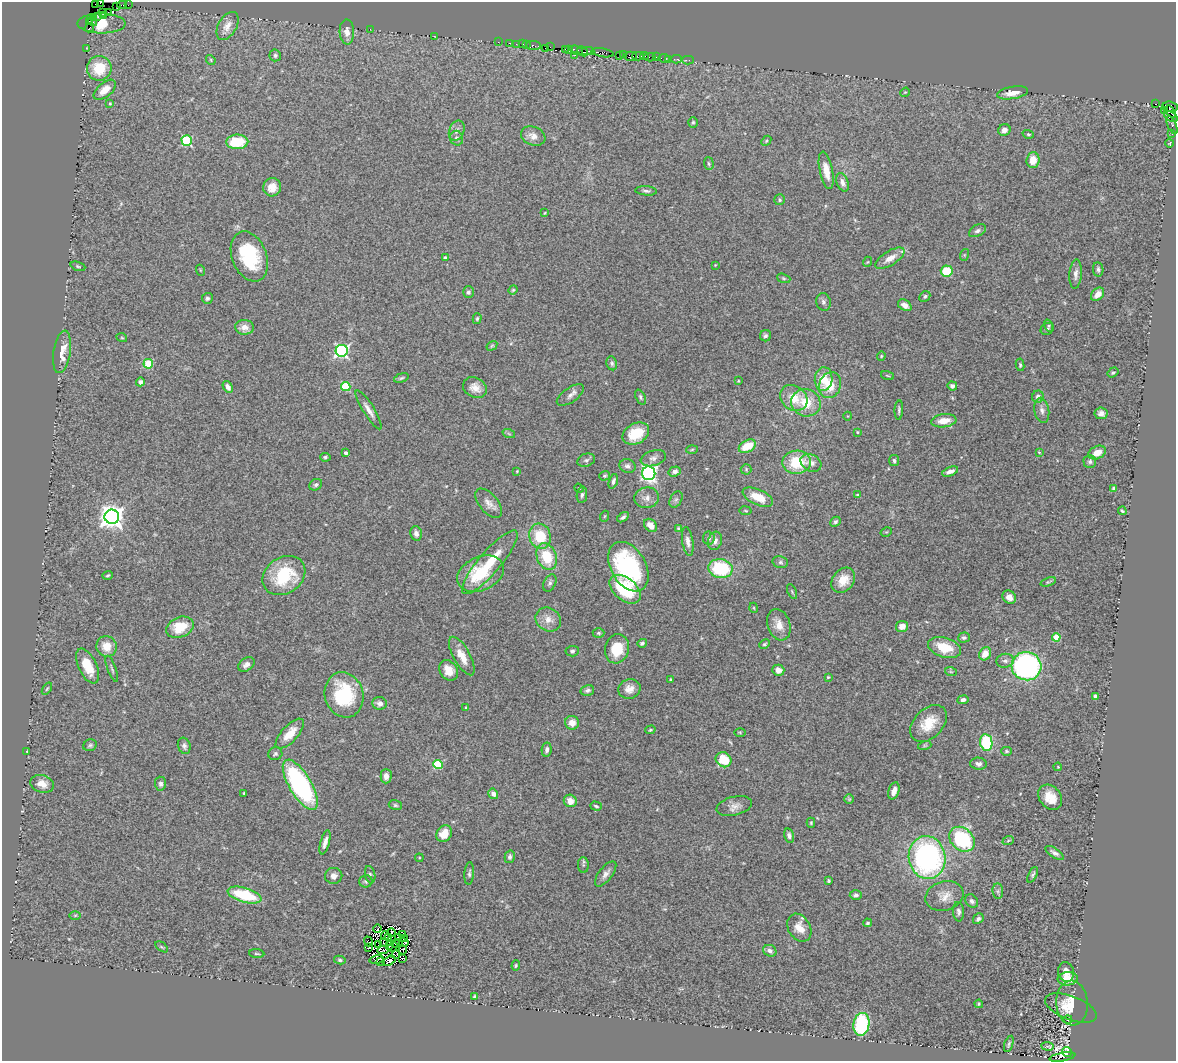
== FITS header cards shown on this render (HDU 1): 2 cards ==
NAXIS1  =                 1174
NAXIS2  =                 1059

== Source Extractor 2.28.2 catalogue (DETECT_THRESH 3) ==
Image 1174 x 1059 px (HDU 1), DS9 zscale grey, 1 PNG px = 1 image px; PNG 1178 x 1063 px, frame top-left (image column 1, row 1059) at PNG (2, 2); each listed source drawn as its Kron ellipse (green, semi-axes under 4 px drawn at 4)
Background 1.27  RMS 0.11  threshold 0.341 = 3 sigma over >= 5 px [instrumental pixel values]
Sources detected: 335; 12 with non-positive FLUX_AUTO (blend fragments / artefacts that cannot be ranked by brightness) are neither listed nor drawn; the other 323 listed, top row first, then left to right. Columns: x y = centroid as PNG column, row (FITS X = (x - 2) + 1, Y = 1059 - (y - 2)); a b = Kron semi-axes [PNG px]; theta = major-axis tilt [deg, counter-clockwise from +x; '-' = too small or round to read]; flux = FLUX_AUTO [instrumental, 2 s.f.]
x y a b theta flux
100 3 3 2 - 76
96 4 3 3 - 37
122 5 4 2 - 84
128 5 2 2 - 45
117 6 2 2 - 120
102 12 2 2 - 28
109 12 4 3 - 31
103 16 3 2 - 22
93 17 3 3 - 45
98 17 4 2 - 84
93 21 5 2 - 130
89 22 4 2 - 82
102 23 24 10 -1 8.1
227 26 15 9 59 69
89 28 5 2 - 91
370 29 2 2 - 33
347 32 12 7 -87 55
434 36 3 2 - 26
498 42 2 2 - 11
510 43 3 2 - 180
516 44 2 2 - 29
523 44 3 2 - 210
527 45 3 2 - 150
533 45 7 3 -7 310
550 47 2 2 - 70
86 48 3 2 - 46
545 48 2 2 - 42
569 49 3 2 - 110
565 50 3 2 - 130
576 50 7 3 -16 220
582 51 6 2 -41 290
588 51 6 2 -1 420
603 53 11 4 -9 700
623 54 3 3 - 110
275 55 6 5 - 18
575 55 2 2 - 44
619 55 3 2 - 100
631 56 6 5 - 320
638 56 6 3 -2 320
644 56 4 2 - 130
650 57 5 3 - 140
656 57 2 2 - 46
664 58 5 3 - 190
669 59 3 2 - 27
676 59 5 2 - 36
211 60 5 4 - 9.1
688 60 6 2 0 72
99 68 12 12 - 230
105 90 13 7 40 100
905 92 5 4 - 7
1012 93 15 6 10 66
110 103 4 3 - 7.4
1155 104 3 2 - 1000
1170 107 7 5 -6 320
1164 110 3 2 - 34
1171 112 7 3 -54 230
1171 116 7 4 -27 540
693 122 5 4 - 12
1172 125 10 3 -67 170
1004 130 6 5 - 39
457 131 10 7 66 37
1028 134 6 4 -16 11
1172 134 2 2 - 35
533 136 12 9 -22 63
457 138 7 6 - 27
187 141 5 5 - 600
766 141 6 4 47 9.4
237 142 11 7 1 250
1170 143 4 2 - 5.1
1033 160 8 6 87 100
709 164 6 5 - 13
826 170 19 6 -78 88
842 182 10 5 -69 34
272 187 9 9 - 79
646 191 11 4 -4 20
780 200 5 5 - 13
545 213 4 4 - 7.2
977 231 9 5 27 22
964 255 6 4 72 8.9
249 256 26 17 -68 490
445 258 3 3 - 18
890 258 16 7 32 80
867 262 5 3 - 6.8
715 265 4 4 - 5.2
78 266 8 4 -19 10
1098 269 7 5 -81 19
200 270 5 3 - 6.4
947 271 6 5 - 190
1076 274 14 6 86 39
784 278 7 4 -20 11
513 290 5 4 - 9.4
468 292 6 5 - 17
1098 294 7 5 47 66
925 296 6 5 - 16
207 298 5 5 - 14
823 302 9 7 -75 23
905 305 7 5 -33 41
477 319 5 4 - 11
1049 326 6 3 -72 9.1
244 327 9 7 -5 61
1047 329 7 5 34 15
765 336 5 5 - 17
122 338 5 3 - 7.9
492 346 6 4 32 8.9
342 351 6 6 - 1500
62 352 21 8 81 120
881 356 4 4 - 7.4
612 363 7 5 -80 17
148 364 5 4 - 360
1020 365 6 4 -82 13
1113 372 6 4 35 13
888 376 7 3 -19 7.5
401 378 8 4 17 12
824 379 12 9 85 170
738 381 3 3 - 7
140 382 4 4 - 22
830 385 13 11 70 160
346 386 4 4 - 370
952 386 5 4 - 25
228 387 6 4 -58 40
475 388 12 10 -29 65
570 395 15 7 35 42
640 397 8 5 -66 15
1038 397 6 6 - 35
794 398 15 12 -37 150
806 403 15 13 -24 200
369 410 23 5 -58 53
899 410 9 4 87 15
1042 410 12 7 -79 38
1101 413 6 6 - 32
848 416 4 3 - 5.6
944 421 13 6 7 98
857 432 4 3 - 7.9
509 434 6 4 -20 12
636 434 14 10 28 200
747 446 9 5 28 170
692 450 6 3 3 9
1039 452 3 3 - 6.6
346 453 3 3 - 28
1097 453 9 6 27 78
325 457 5 4 - 13
653 458 13 7 17 38
586 460 9 6 18 21
894 460 5 5 - 16
797 462 14 11 3 290
1090 462 6 6 - 19
811 463 11 8 -28 54
627 466 8 7 - 26
746 469 5 5 - 10
517 471 3 3 - 6.6
675 471 6 5 - 29
950 471 8 4 21 39
649 473 7 6 - 1600
605 476 5 4 - 9.8
613 481 7 3 73 20
316 485 7 5 35 17
579 488 5 4 - 8.2
1114 488 4 3 - 18
582 495 8 5 81 19
858 495 3 3 - 8.7
758 497 16 7 -24 140
647 498 12 10 6 50
676 499 9 5 62 20
489 503 17 9 -49 55
746 511 6 4 -8 9.3
1122 511 4 3 - 11
605 516 6 3 70 6.9
112 517 7 7 - 6800
623 517 6 4 36 20
835 522 5 4 - 16
651 525 7 5 -45 69
678 528 4 3 - 8.5
886 532 6 4 31 7.7
416 533 7 5 -76 34
540 536 13 10 -73 250
709 538 6 5 - 23
688 541 14 5 -81 44
715 541 9 7 71 34
547 557 14 9 -68 230
490 562 41 11 50 250
780 562 8 6 -14 19
628 567 27 17 -59 940
720 569 12 9 -8 450
480 574 24 17 24 330
108 575 5 3 - 9.7
284 576 23 18 34 440
843 580 14 10 51 110
1048 582 8 4 20 9.9
550 583 9 6 62 21
625 589 18 11 -40 430
792 592 8 3 -64 9.2
1009 597 7 6 - 51
754 608 5 3 - 6.7
548 619 13 11 -32 71
779 625 16 11 -71 87
902 626 6 5 - 54
180 627 14 10 22 190
598 633 6 4 0 11
1056 637 4 4 - 190
964 638 6 5 - 17
642 643 5 4 - 17
764 644 6 3 27 10
106 646 10 10 - 110
945 647 17 9 -17 190
617 649 15 12 76 220
572 651 7 5 6 16
985 654 7 5 60 91
462 656 21 8 -61 96
1005 661 9 7 8 28
246 664 9 6 35 34
88 666 19 9 -64 160
1026 666 15 14 - 1500
112 669 14 3 -70 14
449 670 11 8 -56 83
778 670 6 5 - 51
951 672 6 3 -19 9.7
828 677 3 3 - 7.3
670 679 4 3 - 6.3
47 689 7 3 56 8.1
629 689 11 9 14 66
587 690 7 5 15 19
344 695 23 19 -74 510
1095 696 4 3 - 27
963 700 6 4 9 26
380 703 7 6 - 33
466 708 3 3 - 8.1
572 723 7 7 - 63
929 723 21 14 46 180
650 730 5 4 - 10
740 732 6 4 -1 7.6
290 734 19 8 48 120
986 742 8 6 -81 440
90 745 7 5 24 15
925 745 7 4 18 12
184 746 8 6 -71 23
547 750 7 5 79 25
27 751 3 2 - 6.3
1007 751 5 4 - 10
275 754 7 6 - 18
724 760 8 7 - 220
978 764 8 6 -6 31
438 765 4 4 - 460
1058 767 4 3 - 5.8
386 776 7 5 90 38
42 784 12 8 -16 66
160 784 7 5 -85 20
300 785 28 11 -59 1300
894 791 9 5 72 54
244 793 3 2 - 7.4
493 794 5 5 - 36
1050 797 13 10 -51 120
849 799 5 5 - 10
570 801 7 6 - 62
395 805 6 5 - 13
596 806 6 3 -17 12
734 806 18 9 14 54
811 823 5 4 - 8.7
444 834 9 7 54 100
789 836 7 5 -77 22
962 839 14 11 -41 660
1008 841 6 3 21 8.8
325 842 12 4 74 42
1055 853 10 4 -34 25
510 857 6 5 - 18
927 857 21 18 -81 1800
419 858 4 4 - 7.5
583 865 8 5 -88 15
469 873 11 4 86 18
606 874 15 6 52 41
370 875 9 5 -77 18
1033 875 8 4 63 14
334 876 8 8 - 39
366 881 6 6 - 17
829 881 3 3 - 9.9
998 891 8 5 -84 16
244 895 17 7 -16 380
856 895 6 5 - 22
944 896 19 14 16 92
972 901 7 5 -48 20
958 912 10 5 -85 23
75 915 6 4 1 8.4
978 919 6 4 48 19
868 923 4 4 - 13
799 928 15 11 -59 98
378 929 4 3 - 59
391 933 4 2 - 8.4
385 935 4 2 - 10
402 935 4 2 - 14
388 938 3 2 - 3.2
398 938 3 3 - 7.4
405 939 3 2 - 7.1
368 941 5 2 - 16
383 943 4 2 - 4.4
397 943 6 3 7 12
404 943 5 4 - 6.3
379 945 2 2 - 14
390 945 4 2 - 5.3
162 947 7 3 -35 9.2
368 947 4 3 - 16
393 947 5 2 - 13
383 950 5 3 - 28
403 950 4 2 - 5.4
770 951 7 5 -28 36
257 954 7 3 -5 10
396 955 4 3 - 13
403 958 3 2 - 7
376 959 7 4 12 30
340 960 6 4 -11 12
389 961 7 3 31 14
381 962 3 2 - 2
516 966 5 4 - 9.9
1066 972 10 8 -78 53
1068 979 10 6 5 100
474 997 4 3 - 10
1072 1003 22 16 -86 120
979 1004 4 4 - 7.6
1071 1008 27 12 -21 120
1068 1019 4 3 - 5.9
861 1024 11 8 83 520
1009 1044 8 4 73 13
1048 1046 6 3 -5 21
1067 1052 5 3 - 420
1062 1057 13 4 10 1400
At the frame edge (FLAGS 8, measured only in part): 2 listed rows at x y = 100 3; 96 4
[12 non-positive-flux detections neither listed nor drawn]